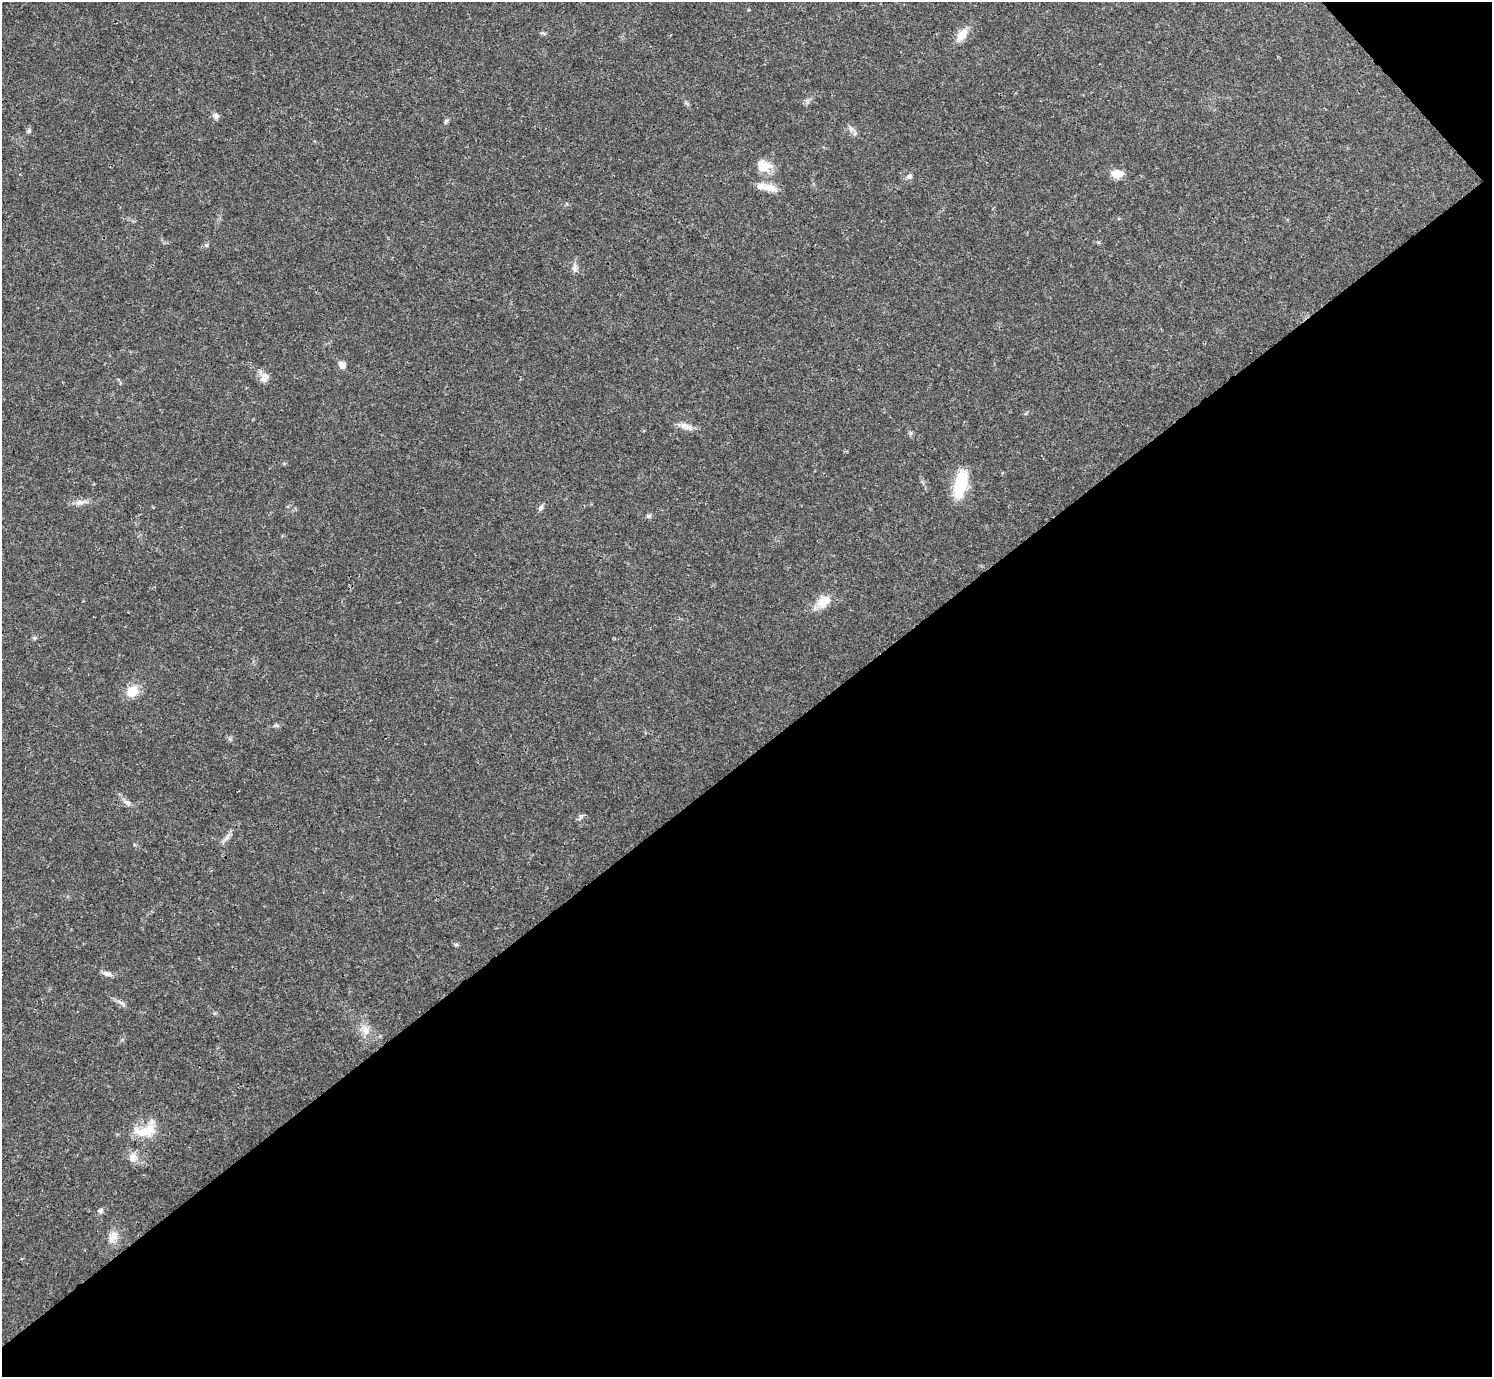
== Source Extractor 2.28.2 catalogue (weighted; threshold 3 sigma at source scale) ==
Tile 12 of 4 x 4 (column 4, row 3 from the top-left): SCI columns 4469-5958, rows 1534-2908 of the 5961 x 5958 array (HDU 1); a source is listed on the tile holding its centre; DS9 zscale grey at full resolution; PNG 1494 x 1379 px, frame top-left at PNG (2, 2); no overlay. Shown black and unused: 46% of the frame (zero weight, under 3 of 4 exposures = <1% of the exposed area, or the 3 px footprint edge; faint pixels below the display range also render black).
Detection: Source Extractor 2.28.2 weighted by HDU 2 'WHT'; one run over the whole footprint, this tile lists its part. Background 0.0209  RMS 0.0022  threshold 0.01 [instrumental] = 3 sigma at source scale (4.5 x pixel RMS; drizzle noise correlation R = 1.50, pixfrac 1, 0.05/0.05 arcsec/px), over >= 5 px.
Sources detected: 31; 1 inside a brighter listed object's ellipse — not listed separately; the other 30 listed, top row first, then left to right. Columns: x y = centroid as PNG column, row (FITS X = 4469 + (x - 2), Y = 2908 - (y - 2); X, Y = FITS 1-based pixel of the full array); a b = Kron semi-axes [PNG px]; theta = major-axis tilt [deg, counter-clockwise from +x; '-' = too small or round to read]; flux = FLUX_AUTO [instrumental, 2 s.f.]
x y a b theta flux
962 35 19 10 54 2.8
686 103 7 4 -19 0.34
216 116 9 7 -54 0.75
446 121 7 5 45 0.41
851 129 9 5 -59 0.72
28 131 7 5 53 0.44
763 166 18 14 -22 3.3
1117 174 13 9 -3 2.5
909 176 8 6 54 0.7
770 188 22 9 -9 2.5
575 268 11 7 -86 0.91
342 365 9 7 -44 1.3
264 378 15 10 59 1.5
686 426 19 7 -19 1.7
910 433 6 5 - 0.38
960 484 26 11 77 11
81 502 17 6 9 1.3
541 508 9 5 59 0.61
649 516 7 5 2 0.47
823 602 18 12 36 3.8
132 691 14 12 41 3.7
127 803 14 5 -39 1
456 944 6 4 1 0.35
107 974 12 7 -6 1
121 1003 16 4 -38 0.77
365 1029 14 8 -71 1.9
145 1131 36 15 9 5.4
133 1157 13 8 79 1.5
100 1211 6 6 - 0.53
113 1237 16 11 45 2.1
Unlisted compact peaks at least as high as the median listed source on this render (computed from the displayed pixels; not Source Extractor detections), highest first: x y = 34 638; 581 816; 206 245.